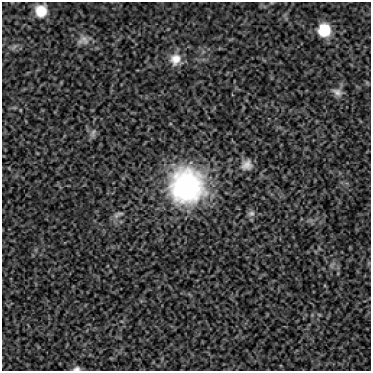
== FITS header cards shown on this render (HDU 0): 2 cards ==
NAXIS1  =                  369
NAXIS2  =                  369

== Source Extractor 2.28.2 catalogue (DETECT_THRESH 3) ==
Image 369 x 369 px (HDU 0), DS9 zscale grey, 1 PNG px = 1 image px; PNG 373 x 373 px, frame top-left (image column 1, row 369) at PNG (2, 2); no overlay
Background 32.5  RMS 17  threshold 51.6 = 3 sigma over >= 5 px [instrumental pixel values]
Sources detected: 13; all 13 listed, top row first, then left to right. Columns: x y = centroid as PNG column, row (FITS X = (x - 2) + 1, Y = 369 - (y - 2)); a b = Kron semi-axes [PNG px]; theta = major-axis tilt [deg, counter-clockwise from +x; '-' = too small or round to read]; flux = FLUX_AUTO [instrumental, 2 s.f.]
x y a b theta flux
41 11 12 11 - 21000
324 30 15 14 - 29000
84 40 15 12 -51 10000
14 47 8 4 37 2700
175 59 16 16 - 17000
337 92 15 9 -27 7800
93 133 14 7 72 4900
246 165 15 13 27 12000
187 186 47 45 -80 200000
251 213 10 9 - 5100
118 214 14 5 20 4100
332 265 9 4 53 3100
77 369 10 6 9 4100
At the frame edge (FLAGS 8, measured only in part): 1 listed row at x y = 77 369